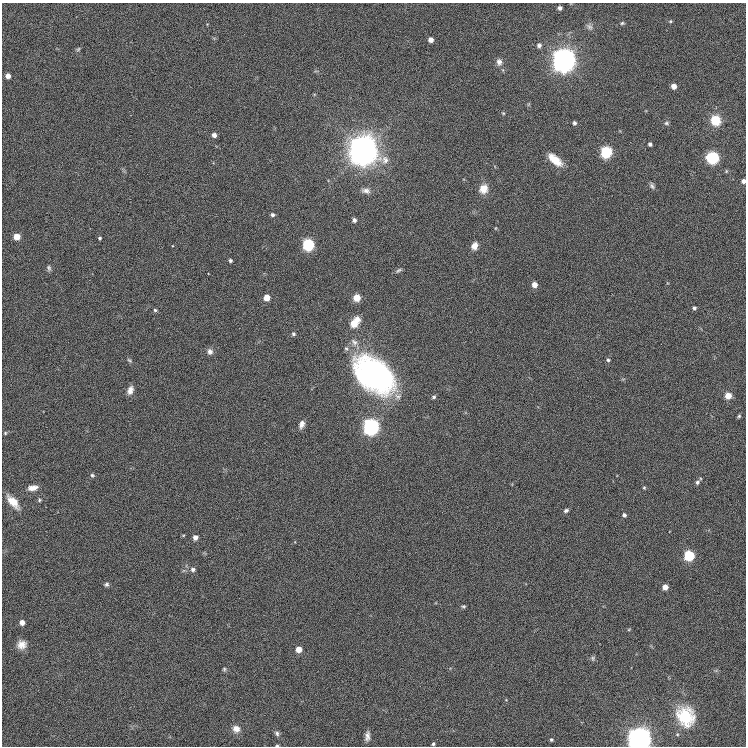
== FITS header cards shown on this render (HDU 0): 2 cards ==
NAXIS1  =                  744
NAXIS2  =                  744

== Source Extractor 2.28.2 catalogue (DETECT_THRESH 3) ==
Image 744 x 744 px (HDU 0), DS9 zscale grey, 1 PNG px = 1 image px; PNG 748 x 748 px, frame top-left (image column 1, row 744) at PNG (2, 3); no overlay
Background -0.00285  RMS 0.025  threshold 0.0739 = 3 sigma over >= 5 px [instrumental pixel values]
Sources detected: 84; all 84 listed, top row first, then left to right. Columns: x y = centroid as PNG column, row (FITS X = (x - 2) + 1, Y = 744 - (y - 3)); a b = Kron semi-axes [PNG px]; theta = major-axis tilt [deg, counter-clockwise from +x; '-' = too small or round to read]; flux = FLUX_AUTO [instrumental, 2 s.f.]
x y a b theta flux
560 8 4 4 - 5.6
670 21 5 4 - 1.9
622 23 6 4 6 2.4
589 27 11 7 -51 6.6
431 40 4 4 - 10
539 45 7 6 - 4.9
78 49 6 5 - 2.6
563 61 11 11 - 1100
499 62 9 7 -84 7.5
8 76 4 4 - 10
674 86 4 4 - 13
503 113 5 4 - 1.6
716 120 10 9 - 34
574 123 4 3 - 3.8
666 123 6 5 - 2.8
214 135 5 5 - 8.2
650 144 4 3 - 3.8
362 150 13 12 - 2000
606 152 6 6 - 190
713 158 6 6 - 250
555 160 17 8 -41 28
726 171 5 3 - 1.6
743 181 4 4 - 6
652 186 8 5 -53 3.8
483 189 8 7 - 21
366 191 12 7 -10 7.5
272 215 4 4 - 4
354 220 4 4 - 5.6
496 228 4 3 - 1.2
17 237 6 5 - 11
100 238 4 4 - 2.6
308 244 6 6 - 210
474 246 8 6 64 11
230 260 4 4 - 3.3
49 268 8 6 -73 4.2
398 270 8 4 37 2.9
534 285 5 5 - 14
266 297 5 4 - 23
357 298 5 5 - 35
694 308 4 4 - 3.3
155 310 6 5 - 2.9
357 320 9 7 -55 11
354 324 9 8 - 15
293 334 4 4 - 2.7
354 342 11 7 -46 7.4
210 351 8 7 - 8
129 360 8 5 -37 3.2
608 360 6 5 - 3.2
374 375 37 23 -40 430
130 390 12 7 72 11
728 396 5 5 - 22
434 397 5 5 - 2.9
739 416 5 4 - 2.2
301 424 10 6 67 7.9
371 427 6 6 - 750
5 433 5 5 - 2.3
92 475 6 5 - 3.2
697 482 7 6 - 4.9
33 488 13 7 11 13
644 488 5 4 - 2.1
39 500 6 5 - 2.9
13 502 18 8 -49 28
566 510 6 5 - 4
624 515 5 5 - 4.6
195 537 5 5 - 9.4
689 555 6 5 - 130
193 569 7 6 - 5.1
106 584 7 6 - 3.8
665 587 5 5 - 15
463 606 6 4 -10 2.6
22 622 5 4 - 10
629 629 6 3 19 1.7
22 645 11 10 - 15
299 649 5 5 - 20
593 658 7 6 - 3.6
224 669 6 6 - 2.8
685 716 25 21 -62 81
236 729 10 9 - 14
277 733 8 7 - 5
367 736 12 6 84 8.6
639 739 10 10 - 1100
551 740 4 4 - 2.6
433 744 4 4 - 2.8
277 746 5 2 - 2.4
At the frame edge (FLAGS 8, measured only in part): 3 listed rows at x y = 743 181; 639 739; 277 746